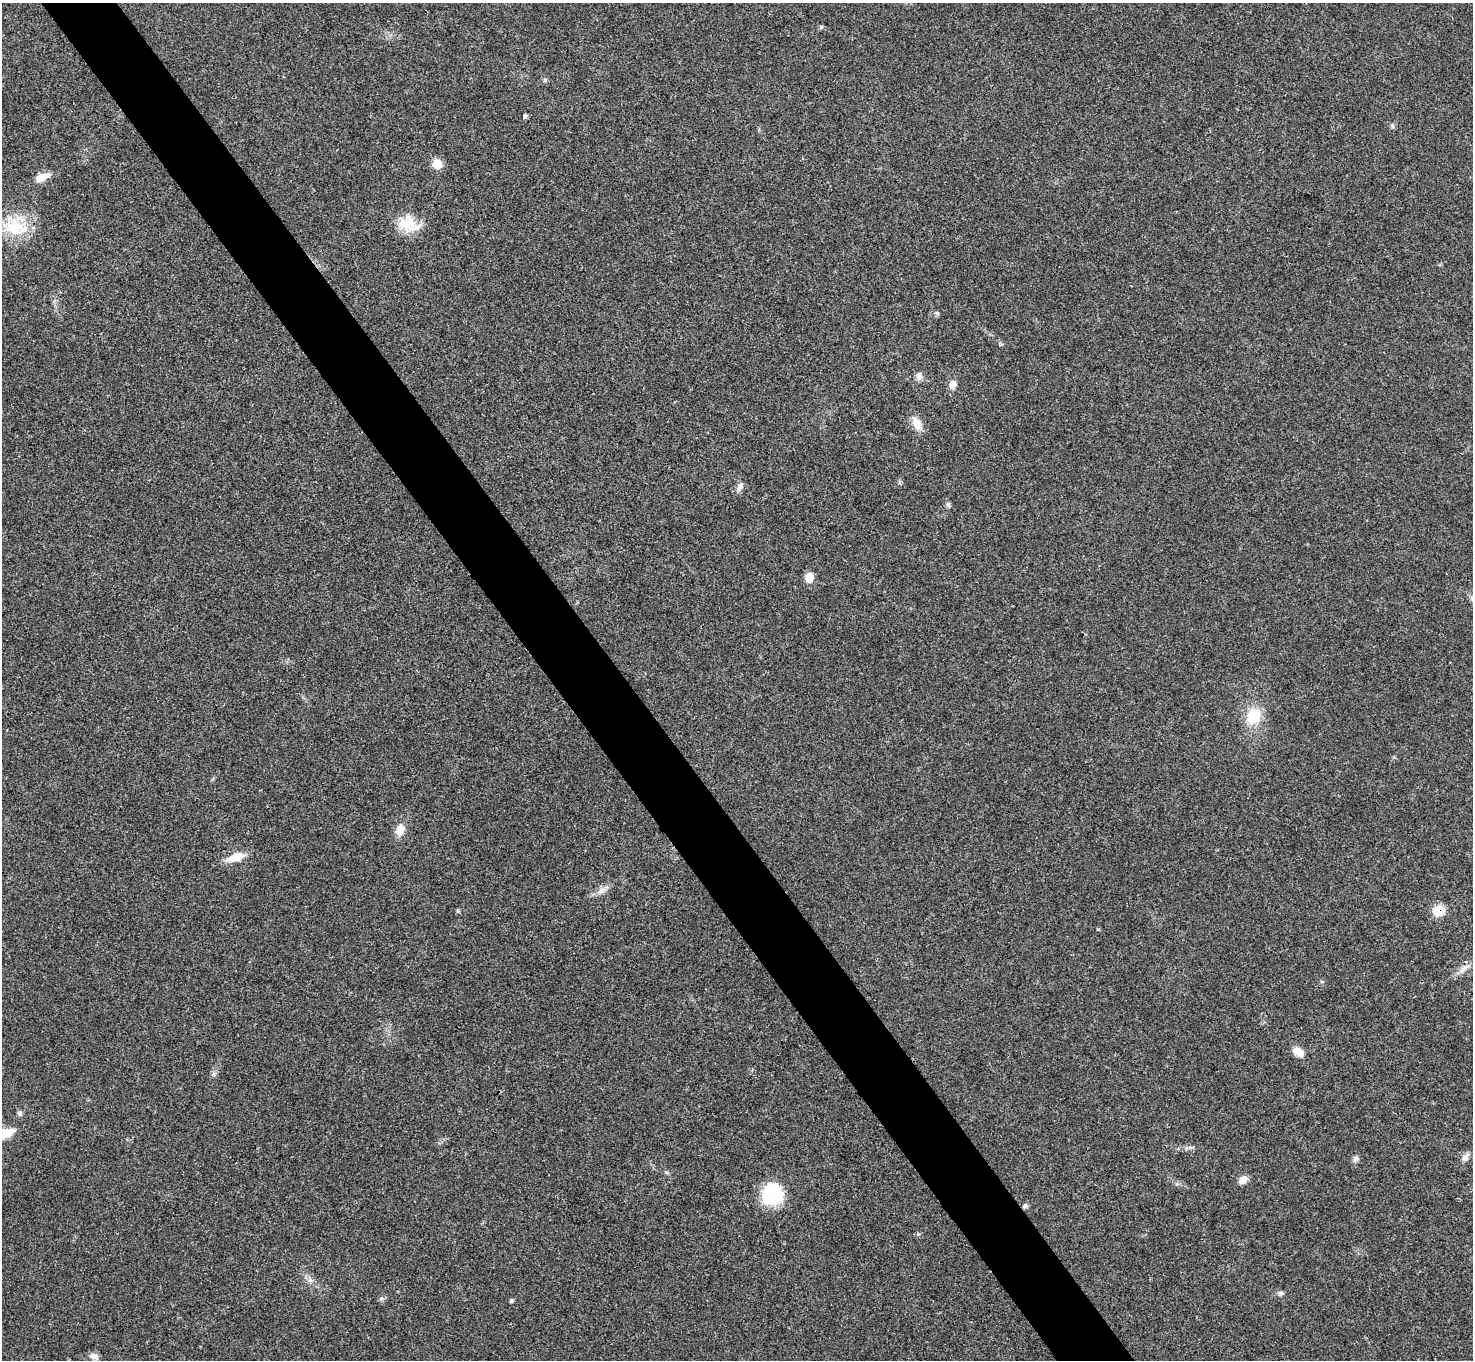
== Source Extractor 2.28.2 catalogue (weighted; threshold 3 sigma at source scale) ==
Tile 11 of 4 x 4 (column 3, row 3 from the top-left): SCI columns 2947-4417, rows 1517-2874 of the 5894 x 5887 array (HDU 1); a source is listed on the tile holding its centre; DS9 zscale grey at full resolution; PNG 1475 x 1362 px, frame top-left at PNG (2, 3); no overlay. Shown black and unused: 5% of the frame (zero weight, under 3 of 4 exposures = <1% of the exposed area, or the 3 px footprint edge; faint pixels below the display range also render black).
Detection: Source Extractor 2.28.2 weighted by HDU 2 'WHT'; one run over the whole footprint, this tile lists its part. Background 0.0218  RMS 0.0043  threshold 0.0196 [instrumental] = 3 sigma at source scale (4.5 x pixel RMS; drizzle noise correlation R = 1.50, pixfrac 1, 0.05/0.05 arcsec/px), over >= 5 px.
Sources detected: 34; all 34 listed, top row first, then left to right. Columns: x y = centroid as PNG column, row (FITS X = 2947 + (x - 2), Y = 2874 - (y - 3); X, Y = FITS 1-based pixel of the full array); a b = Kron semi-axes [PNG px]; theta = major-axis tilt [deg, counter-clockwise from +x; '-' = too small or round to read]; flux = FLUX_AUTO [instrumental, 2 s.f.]
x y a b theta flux
821 27 6 3 71 0.5
545 80 6 4 50 0.62
525 116 6 4 79 0.81
1392 126 8 5 -69 0.77
437 164 10 10 - 5.4
42 177 20 8 25 4.6
407 223 24 21 13 11
14 228 29 24 7 18
937 313 6 5 - 0.75
919 377 9 8 - 2.1
953 384 11 8 80 2.8
917 424 18 11 -62 4.8
739 487 12 7 68 2
948 504 7 5 90 0.87
809 577 10 9 - 4.1
1254 716 21 17 54 12
400 830 13 9 70 4.8
236 857 18 9 19 7.2
602 890 15 6 27 2.6
458 911 6 4 -71 0.52
1439 911 12 11 - 7
1463 969 10 7 45 2.3
1298 1052 12 8 -36 4.5
19 1113 7 6 - 0.94
7 1133 18 10 28 5.2
1187 1148 7 4 -17 0.92
1465 1157 12 8 49 2.1
1356 1159 8 7 - 1.3
1243 1180 11 8 33 2.8
772 1195 22 22 - 23
1025 1206 6 6 - 1
1281 1293 7 5 0 1.1
511 1301 5 4 - 0.73
94 1356 11 7 -7 2.1
Overlapping masked pixels (flux is a lower limit): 1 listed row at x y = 1439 911
Unlisted compact peaks at least as high as the median listed source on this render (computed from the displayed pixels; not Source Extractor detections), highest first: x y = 381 1298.